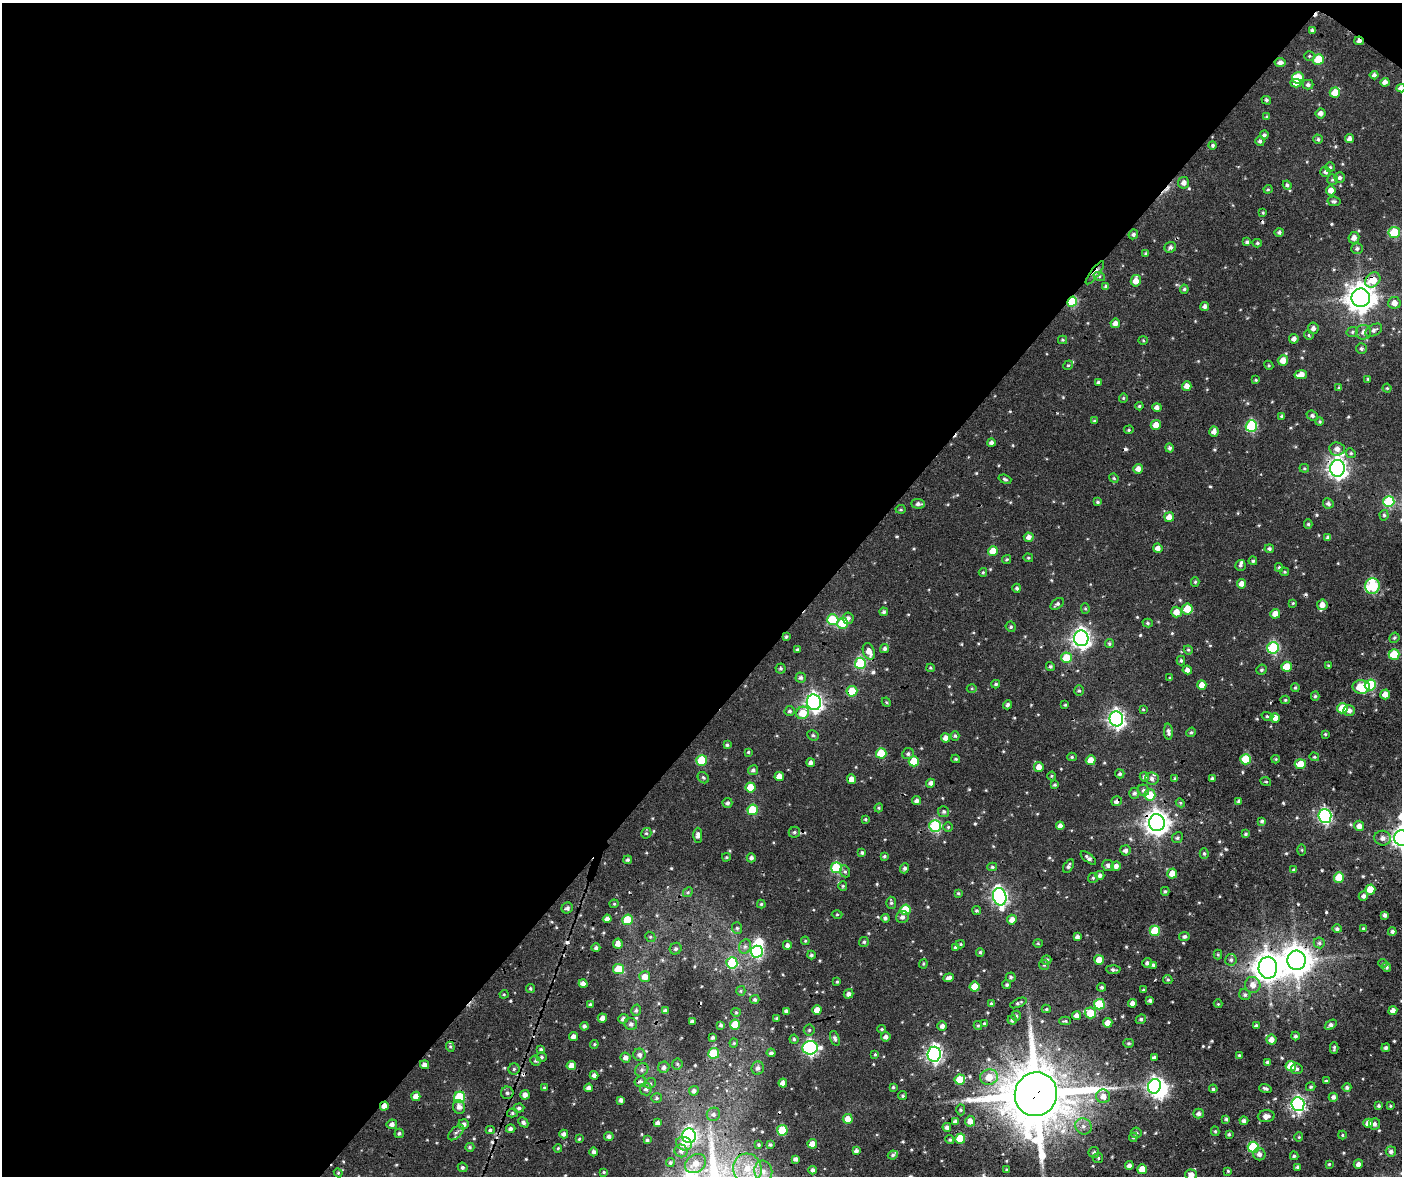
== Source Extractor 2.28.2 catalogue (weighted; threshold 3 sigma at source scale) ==
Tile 1 of 4 x 4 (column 1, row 1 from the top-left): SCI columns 324-1723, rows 4058-5231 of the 6250 x 5797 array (HDU 1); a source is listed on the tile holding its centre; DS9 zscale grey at full resolution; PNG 1404 x 1178 px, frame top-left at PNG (2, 3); each listed source drawn as its Kron ellipse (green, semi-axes under 4 px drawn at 4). Shown black and unused: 59% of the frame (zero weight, under 2 of 6 exposures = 13% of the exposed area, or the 3 px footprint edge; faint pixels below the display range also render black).
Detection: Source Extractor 2.28.2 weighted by HDU 2 'WHT'; one run over the whole footprint, this tile lists its part. Background 0.127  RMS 0.032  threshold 0.131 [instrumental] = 3 sigma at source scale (4.09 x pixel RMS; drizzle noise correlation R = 1.36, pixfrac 0.8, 0.0396/0.0396 arcsec/px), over >= 5 px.
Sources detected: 579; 2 inside a brighter object's white glare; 11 cosmic-ray / hot-pixel residue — neither listed nor drawn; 3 inside a brighter listed object's ellipse — not listed separately; of the other 563, all 500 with FLUX_AUTO >= 3.23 (the completeness limit of this list) listed and drawn (63 fainter detections not listed), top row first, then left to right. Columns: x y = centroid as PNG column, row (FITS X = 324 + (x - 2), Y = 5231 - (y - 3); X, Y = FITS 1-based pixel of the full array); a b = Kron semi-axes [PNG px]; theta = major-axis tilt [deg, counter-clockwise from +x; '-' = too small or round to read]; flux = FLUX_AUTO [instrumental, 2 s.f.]
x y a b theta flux
1312 30 4 3 - 6.6
1359 41 5 3 - 11
1309 56 5 4 - 4.3
1318 59 5 5 - 88
1280 62 5 4 - 12
1374 75 4 4 - 9.8
1298 78 6 5 - 82
1385 82 4 4 - 15
1296 83 5 4 - 17
1308 85 5 4 - 7.7
1401 88 4 4 - 13
1335 93 5 5 - 48
1266 100 5 3 - 4.8
1320 113 5 5 - 14
1267 117 4 4 - 4.7
1264 135 4 4 - 7
1318 139 4 4 - 5.7
1349 139 5 4 - 14
1260 141 5 4 - 7.1
1213 145 4 4 - 6.7
1330 167 5 5 - 4.5
1325 172 5 5 - 9.5
1340 178 5 5 - 8
1332 180 5 5 - 5.5
1184 183 5 5 - 14
1287 185 4 4 - 5.7
1268 189 4 4 - 3.8
1331 190 5 5 - 25
1334 201 6 5 - 6.6
1263 213 4 4 - 3.4
1279 232 4 4 - 7.1
1394 233 5 5 - 150
1133 234 5 4 - 6.6
1354 238 6 5 - 18
1247 242 4 4 - 7.1
1257 243 4 4 - 4.5
1170 247 6 5 - 9.6
1357 248 6 5 - 7.9
1146 253 4 3 - 4.5
1095 273 14 4 53 36
1099 276 6 4 -17 4.9
1373 280 8 6 42 65
1136 281 6 5 - 27
1106 287 4 4 - 7.8
1184 289 4 4 - 5.2
1361 298 9 9 - 4000
1072 302 5 4 - 190
1394 303 6 6 - 23
1205 306 4 4 - 9.4
1115 323 5 4 - 18
1313 328 5 5 - 12
1374 330 9 5 30 10
1352 332 6 5 - 5.3
1364 332 7 7 - 16
1309 335 5 4 - 3.8
1294 339 4 4 - 14
1063 340 4 4 - 3.3
1143 340 4 4 - 3.6
1361 349 5 5 - 6.8
1283 360 5 5 - 26
1068 365 5 4 - 4.3
1269 365 5 4 - 3.8
1301 375 6 4 11 28
1368 379 4 3 - 3.4
1256 380 4 3 - 3.6
1098 382 4 4 - 5
1187 386 4 4 - 19
1339 388 4 4 - 5.1
1387 388 4 4 - 3.9
1123 398 4 4 - 3.5
1139 406 4 4 - 3.9
1157 407 5 4 - 12
1282 416 4 3 - 5.8
1312 416 6 5 - 7.4
1094 421 4 3 - 3.5
1320 422 4 4 - 4.2
1156 425 5 5 - 25
1251 426 6 5 - 250
1129 430 5 4 - 3.8
1214 431 5 4 - 15
991 443 4 4 - 9.2
1169 448 4 4 - 8.2
1337 449 7 6 - 16
1351 453 5 4 - 4.3
1304 468 4 4 - 3.3
1337 468 8 7 - 1600
1138 469 5 5 - 19
1114 478 5 4 - 3.9
1005 479 6 3 -19 4.7
1098 502 4 4 - 4.6
1389 502 6 5 - 210
1328 503 5 5 - 8.5
918 504 7 4 -2 9.9
901 509 5 3 - 3.6
1384 515 5 4 - 5.5
1169 517 5 4 - 26
1308 524 5 4 - 4.7
1029 537 5 4 - 15
1328 537 4 4 - 9.4
1158 548 5 4 - 17
1269 549 5 4 - 6.9
993 551 5 5 - 49
1028 558 5 4 - 3.8
1007 559 5 4 - 4.2
1253 561 4 4 - 5.2
1240 565 5 5 - 6
1279 568 4 3 - 5
983 572 4 3 - 3.7
1284 572 5 4 - 3.6
1195 582 5 4 - 4.8
1242 584 5 4 - 21
1372 586 8 7 - 300
1017 588 4 4 - 6.8
1293 603 4 4 - 3.3
1057 604 7 5 36 7.3
1322 605 5 5 - 22
1085 608 5 4 - 4.2
1187 609 5 5 - 60
884 612 4 4 - 5.9
1176 612 5 5 - 29
1275 614 5 4 - 29
848 618 6 5 - 11
833 620 6 5 - 130
843 623 5 5 - 120
1148 623 5 4 - 4.9
1011 627 5 5 - 5.4
786 637 4 3 - 4.9
1081 638 8 7 - 1500
1394 638 5 5 - 5.3
1109 644 4 4 - 4.9
1273 648 6 5 - 280
797 649 4 3 - 5
885 649 5 4 - 8.2
1188 650 5 4 - 4
869 651 8 5 -69 28
1394 654 5 5 - 120
1067 658 5 5 - 81
1181 660 5 4 - 5
860 663 6 5 - 220
1050 666 4 4 - 5.2
1328 666 3 3 - 3.4
1287 667 5 5 - 72
781 668 5 5 - 5.3
930 668 4 4 - 3.5
1187 670 4 4 - 12
1261 670 5 5 - 5.7
801 678 5 5 - 7.9
1170 678 3 3 - 3.8
996 684 4 3 - 4.7
1202 685 5 4 - 23
1370 685 5 5 - 150
1295 687 4 4 - 4.5
1361 687 8 7 - 96
972 688 5 3 - 3.3
852 691 5 5 - 87
1079 691 5 4 - 4.8
1385 694 5 5 - 30
1315 696 5 4 - 5
1285 700 4 4 - 4
814 702 8 7 - 1200
886 702 5 3 - 3.3
1007 705 4 3 - 7.2
1065 705 3 3 - 3.4
1342 708 5 5 - 74
1143 709 4 4 - 3.6
1349 710 6 5 - 13
790 711 5 5 - 6.3
803 713 6 6 - 57
1267 716 6 4 -16 4.7
1275 718 5 5 - 22
1116 719 7 7 - 1100
1168 732 8 4 -85 10
1191 732 5 4 - 5
1325 734 4 4 - 3.9
813 735 6 5 - 6.2
955 736 5 4 - 4.6
945 738 4 4 - 18
727 745 4 3 - 4.4
748 752 4 3 - 3.4
881 753 5 5 - 98
908 754 6 5 - 7.6
1072 757 5 4 - 4.4
1314 757 5 4 - 3.9
956 759 4 3 - 4.1
1246 759 5 5 - 100
1276 759 4 3 - 3.7
702 760 5 5 - 130
1091 760 5 5 - 39
914 761 5 5 - 82
811 763 4 4 - 12
1300 764 5 5 - 60
1039 767 5 5 - 22
753 770 5 5 - 7.6
1120 774 5 4 - 6.9
779 776 4 4 - 23
1052 776 4 4 - 3.3
1144 777 5 4 - 7.4
703 778 6 5 - 4.9
1212 778 4 4 - 5.8
852 779 5 4 - 23
1152 779 7 6 - 11
1175 779 4 3 - 5.7
1266 782 5 3 - 3.2
930 783 5 4 - 11
1055 785 4 4 - 4.7
750 787 5 5 - 69
1143 790 6 5 - 7.8
1134 793 5 5 - 8.4
1150 795 5 5 - 71
917 801 4 4 - 10
1117 801 5 4 - 11
1239 801 4 4 - 8.3
727 803 5 5 - 7.4
1180 803 4 4 - 3.7
879 808 4 4 - 3.9
753 810 5 5 - 110
944 812 5 5 - 6.4
1325 816 7 6 - 560
865 819 4 3 - 3.7
1262 821 4 4 - 6.6
1157 823 8 8 - 2800
935 826 6 6 - 270
1060 826 4 4 - 14
1359 826 5 5 - 16
948 827 5 4 - 4.1
794 832 5 5 - 6
646 833 5 5 - 5.2
1246 834 4 4 - 5.4
698 835 7 4 90 12
1177 838 6 5 - 5.8
1383 838 8 7 - 14
1401 838 8 7 - 1700
1125 850 5 5 - 10
1302 850 5 3 - 3.3
862 853 4 4 - 5.2
1204 853 5 4 - 5
884 856 4 4 - 4.6
726 857 4 3 - 3.7
751 858 4 4 - 9.4
1088 858 9 4 -39 11
628 860 4 4 - 5.6
1108 865 6 5 - 10
1068 866 7 4 58 8.6
1116 866 5 4 - 14
992 867 5 4 - 4.7
836 868 5 5 - 190
905 868 5 4 - 8.6
1294 870 4 4 - 6.5
845 871 6 5 - 5.7
1172 874 5 5 - 36
1100 875 4 4 - 9.5
1093 878 5 5 - 4.5
1339 878 5 5 - 66
843 886 5 4 - 3.8
1370 890 5 5 - 61
1165 891 4 4 - 4.6
688 892 5 4 - 4.7
958 893 4 4 - 4.2
1363 896 5 4 - 10
1000 897 9 6 -76 920
891 903 6 5 - 5.9
614 904 4 4 - 3.5
761 904 4 4 - 4.2
567 908 6 5 - 7.7
905 910 5 5 - 92
976 911 4 4 - 5.3
837 915 5 3 - 3.4
1385 915 4 3 - 8.3
902 917 6 6 - 9.6
885 918 4 4 - 6.3
607 919 4 4 - 13
627 920 5 5 - 100
1012 920 5 5 - 23
737 928 6 5 - 5.9
1363 928 4 4 - 4.5
1337 929 4 4 - 7.7
1155 931 5 5 - 130
1392 932 4 4 - 6.6
1184 936 5 4 - 7.6
650 937 5 4 - 4.7
1077 937 4 4 - 9.7
805 941 4 4 - 3.5
864 942 5 5 - 5.4
1038 943 4 4 - 3.6
1319 943 5 5 - 6
618 944 5 4 - 18
960 944 4 3 - 4.1
787 945 4 4 - 9.5
745 947 7 6 - 9.7
956 947 4 4 - 6.7
596 948 4 4 - 7.4
676 949 6 5 - 8
757 952 6 6 - 360
980 952 4 4 - 5.1
1218 954 5 4 - 3.6
811 955 4 4 - 7
1047 960 5 5 - 6.2
1099 960 5 5 - 44
1231 960 6 5 - 7.1
1297 960 9 9 - 5300
732 963 5 5 - 160
1147 963 5 4 - 7.5
1383 963 4 4 - 3.5
923 964 4 4 - 3.5
1044 965 5 5 - 4
1153 965 4 3 - 5.4
1386 967 4 4 - 5.9
1268 968 11 9 89 4000
618 969 5 5 - 71
1113 969 7 4 -2 6.9
645 977 5 5 - 26
1011 977 5 4 - 6.3
949 978 5 4 - 11
1168 979 5 4 - 4.7
837 982 4 3 - 3.2
583 984 4 4 - 13
1007 985 4 4 - 5.1
1253 985 8 7 - 24
975 987 5 5 - 60
1101 987 4 4 - 6.3
530 988 4 4 - 4.8
1144 990 4 3 - 4.8
741 991 5 4 - 4.1
504 994 4 4 - 3.3
848 994 5 4 - 11
1245 995 6 5 - 6.2
755 1000 5 4 - 6.8
1150 1000 4 3 - 7.9
1018 1003 9 4 23 6.4
1132 1003 4 4 - 15
590 1004 4 3 - 5.1
991 1004 4 4 - 8
1099 1004 5 5 - 140
1218 1004 4 4 - 3.2
1046 1009 4 4 - 4.4
636 1010 6 4 74 6
817 1010 5 4 - 28
665 1011 4 4 - 9.5
786 1011 4 4 - 9.1
1393 1011 4 4 - 20
736 1012 5 4 - 4
1090 1013 5 5 - 66
1016 1016 5 4 - 6.3
1076 1016 4 4 - 14
602 1018 4 4 - 15
776 1018 3 3 - 4.6
623 1019 5 4 - 10
1141 1019 5 4 - 5.6
1012 1020 4 4 - 8.7
692 1021 4 3 - 7.4
1065 1021 6 4 0 4.6
1108 1023 5 4 - 26
631 1024 6 6 - 10
985 1024 4 3 - 7.6
721 1025 4 3 - 5.8
735 1025 5 5 - 62
978 1025 4 4 - 3.6
1331 1025 6 4 33 10
584 1026 4 4 - 9.2
942 1026 5 4 - 12
1256 1026 4 3 - 7.7
882 1029 4 3 - 4.3
809 1030 5 5 - 5
1295 1036 4 4 - 6.8
573 1037 4 4 - 14
886 1037 5 4 - 10
713 1038 4 3 - 6
835 1038 8 4 -72 7.2
794 1039 4 4 - 5.4
1271 1040 5 5 - 21
734 1043 4 4 - 3.4
1128 1043 5 4 - 4.6
594 1044 4 3 - 4.1
450 1047 5 4 - 4.2
810 1048 7 7 - 610
1334 1048 6 3 88 6
1386 1048 4 4 - 6.4
541 1049 4 4 - 5.1
714 1053 5 5 - 140
771 1053 4 4 - 8.6
875 1054 4 4 - 3.3
934 1054 7 6 - 940
639 1055 6 6 - 11
1239 1055 4 3 - 3.5
541 1057 5 5 - 6
626 1057 5 5 - 13
1154 1057 4 3 - 6.2
536 1061 5 5 - 6.2
1268 1062 4 4 - 8.2
677 1064 5 5 - 4.5
424 1065 5 4 - 13
571 1065 4 4 - 22
1291 1066 5 5 - 65
664 1067 6 5 - 9.3
758 1068 6 6 - 12
514 1069 5 5 - 6
1297 1069 6 5 - 7.1
642 1070 7 6 - 8
594 1075 4 4 - 11
989 1077 9 7 9 44
960 1079 5 5 - 78
1326 1081 4 4 - 4.3
640 1082 6 5 - 7.4
650 1083 6 5 - 5.4
783 1083 4 4 - 20
1154 1086 7 6 - 840
893 1087 4 4 - 4.2
1311 1087 5 4 - 4.5
1347 1087 4 4 - 7.1
544 1088 3 3 - 4.3
589 1088 4 4 - 11
1265 1088 6 3 -17 6.9
646 1089 6 6 - 9
1213 1089 4 4 - 5.7
694 1091 5 4 - 11
507 1093 6 6 - 7.6
1036 1094 22 21 - 24000
525 1095 5 4 - 15
416 1096 4 4 - 21
903 1096 4 4 - 4.8
1103 1096 7 6 - 22
460 1097 6 5 - 190
1333 1097 4 4 - 10
657 1098 5 4 - 5.6
621 1100 4 4 - 9.6
1298 1104 7 6 - 750
384 1106 4 4 - 22
1379 1106 4 4 - 5.6
1390 1106 4 3 - 3.9
459 1107 7 6 - 15
519 1108 5 4 - 7.1
961 1110 6 4 -89 4.3
512 1113 5 4 - 5.1
713 1114 7 6 - 10
1199 1114 5 5 - 9
1266 1116 8 6 5 16
848 1119 5 5 - 33
1226 1119 4 4 - 5.2
970 1121 5 5 - 24
1244 1121 4 4 - 9.7
523 1122 6 4 -47 7.3
955 1122 4 4 - 9.9
658 1123 4 3 - 9.8
1368 1123 5 4 - 25
392 1124 5 5 - 13
463 1124 5 5 - 12
1374 1124 6 5 - 9.4
1083 1126 9 7 -43 15
947 1127 4 4 - 11
511 1129 5 4 - 8.8
490 1130 4 4 - 5
782 1130 5 5 - 130
1215 1131 5 4 - 4.7
399 1133 5 4 - 5.9
456 1133 9 5 45 9.1
1136 1133 5 5 - 5.6
564 1134 4 4 - 11
1229 1134 3 3 - 4.4
1342 1135 4 4 - 4
609 1136 5 4 - 8.8
689 1136 7 7 - 560
1133 1137 5 4 - 3.8
1299 1137 4 4 - 3.4
579 1139 4 3 - 4.2
960 1139 5 5 - 74
647 1140 3 3 - 5.8
950 1140 4 4 - 4.8
684 1144 8 6 -21 36
812 1144 5 5 - 35
758 1145 3 3 - 4.3
770 1145 4 3 - 4.8
470 1147 4 4 - 5.3
1253 1147 5 5 - 190
558 1148 4 4 - 3.5
681 1151 6 6 - 9.2
856 1151 4 3 - 9.4
1391 1151 5 5 - 9.7
594 1152 4 4 - 9.1
1094 1152 5 5 - 6.6
1259 1154 6 6 - 13
893 1155 5 4 - 4.9
1294 1156 4 4 - 4.6
1098 1158 5 5 - 4.7
796 1159 4 3 - 9.3
670 1163 4 4 - 5.5
696 1163 11 8 32 35
1329 1164 4 4 - 3.4
1358 1164 5 4 - 14
1129 1166 5 4 - 13
463 1167 5 4 - 7.1
1298 1167 4 4 - 7.4
747 1169 15 14 - 73
1142 1169 5 5 - 50
813 1170 4 4 - 9
1007 1170 4 4 - 3.7
763 1171 10 9 - 27
1228 1171 4 3 - 3.3
604 1172 4 3 - 3.9
338 1173 4 4 - 3.6
1191 1175 6 5 - 17
Overlapping masked pixels (flux is a lower limit): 14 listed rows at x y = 1359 41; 1095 273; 1373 280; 1072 302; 1251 426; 1337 468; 786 637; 852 691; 1117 801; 1157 823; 1036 1094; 384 1106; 782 1130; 689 1136
Isophote crosses this tile's border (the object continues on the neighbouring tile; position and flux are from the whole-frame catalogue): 4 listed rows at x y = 1401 88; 1401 838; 1393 1011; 1191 1175